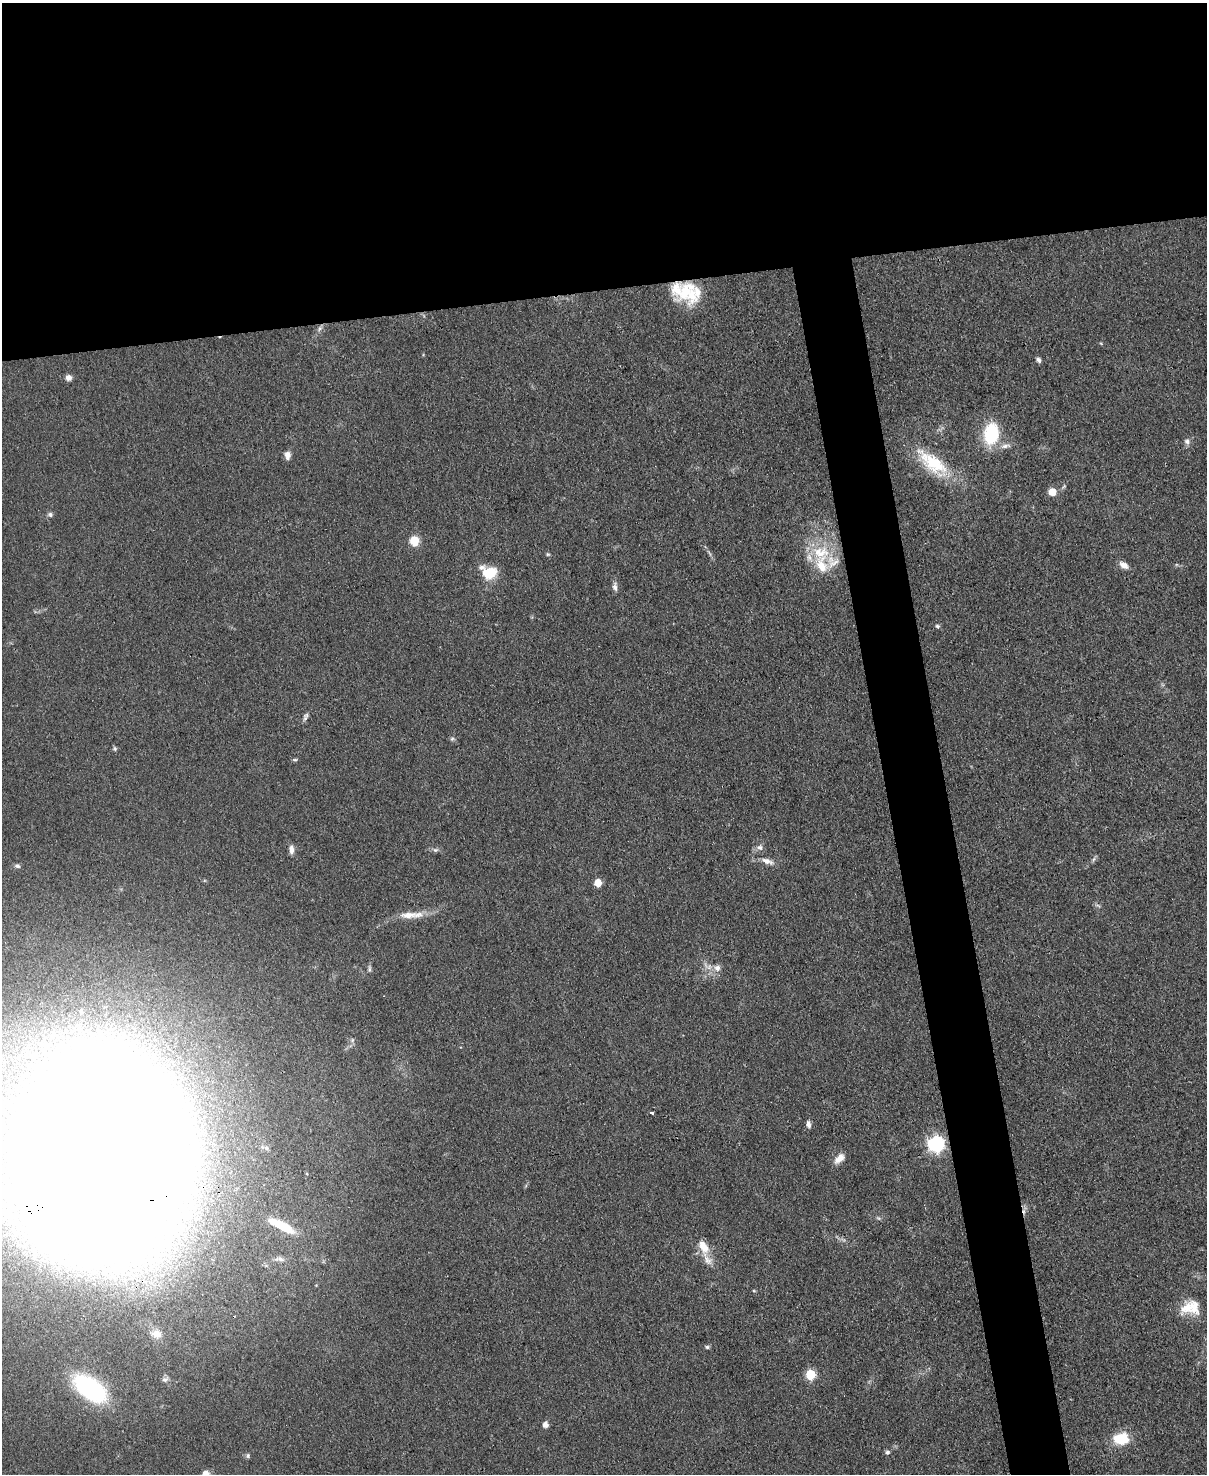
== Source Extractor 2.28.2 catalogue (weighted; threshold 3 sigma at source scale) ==
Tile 2 of 4 x 3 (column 2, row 1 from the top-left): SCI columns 1206-2410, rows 3193-4664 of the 4819 x 4798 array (HDU 1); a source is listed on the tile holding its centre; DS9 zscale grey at full resolution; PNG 1209 x 1476 px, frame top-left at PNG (2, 3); no overlay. Shown black and unused: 24% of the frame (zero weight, under 3 of 4 exposures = <1% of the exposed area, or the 3 px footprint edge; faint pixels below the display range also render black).
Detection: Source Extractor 2.28.2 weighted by HDU 2 'WHT'; one run over the whole footprint, this tile lists its part. Background 0.0853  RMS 0.0063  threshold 0.0284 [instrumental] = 3 sigma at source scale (4.5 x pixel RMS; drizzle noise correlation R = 1.50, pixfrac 1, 0.05/0.05 arcsec/px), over >= 5 px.
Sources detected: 63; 1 inside a brighter object's white glare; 1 cosmic-ray / hot-pixel residue — not listed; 6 inside a brighter listed object's ellipse — not listed separately; the other 55 listed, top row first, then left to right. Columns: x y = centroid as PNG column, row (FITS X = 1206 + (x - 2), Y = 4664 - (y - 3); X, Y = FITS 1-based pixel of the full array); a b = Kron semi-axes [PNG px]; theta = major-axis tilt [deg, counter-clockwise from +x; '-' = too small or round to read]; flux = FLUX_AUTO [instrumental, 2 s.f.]
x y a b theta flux
682 291 31 25 -18 34
320 328 8 5 59 1.7
1039 360 7 5 -61 1.9
68 378 7 6 - 3.1
991 434 21 14 84 37
1187 441 9 7 -47 2.4
1005 446 15 7 9 3.8
287 455 10 7 90 3.4
933 463 46 19 -40 33
1064 486 6 4 55 0.95
1052 492 5 5 - 12
50 515 7 6 - 1.7
414 541 9 9 - 11
821 552 28 20 -8 25
548 554 6 5 - 0.88
1124 565 10 7 -34 4.6
489 572 18 14 -17 17
615 587 13 6 -81 2.6
937 626 6 5 - 1.1
305 718 9 6 72 1.8
452 739 6 4 19 1
115 749 6 5 - 1.1
295 760 7 3 7 0.9
759 847 9 7 -20 2.6
291 850 10 6 -88 3.4
435 850 7 5 -18 1.5
1094 859 7 4 69 1.3
767 861 19 7 -20 4.7
17 866 8 5 -12 1.5
598 883 5 5 - 14
1098 905 9 3 -21 1
408 915 26 10 4 9.5
717 968 9 8 - 3.9
369 969 10 5 84 1.5
352 1040 7 5 47 1.5
652 1112 4 3 - 13
808 1124 9 6 -76 2.3
937 1144 7 7 - 150
266 1148 7 5 -47 1.6
95 1149 122 88 74 3500
839 1158 14 7 44 5.9
281 1226 30 8 -27 19
703 1246 20 10 -63 9
280 1259 12 6 -8 2.5
754 1291 5 3 - 0.61
1187 1308 22 15 46 11
156 1334 13 10 -6 5.3
707 1347 5 5 - 1.1
810 1375 6 5 - 36
165 1379 8 6 10 1.7
90 1388 26 14 -37 110
545 1425 6 6 - 3.2
1121 1439 13 9 5 26
887 1452 6 6 - 1.4
248 1456 6 5 - 1.2
Overlapping masked pixels (flux is a lower limit): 2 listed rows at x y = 682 291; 95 1149